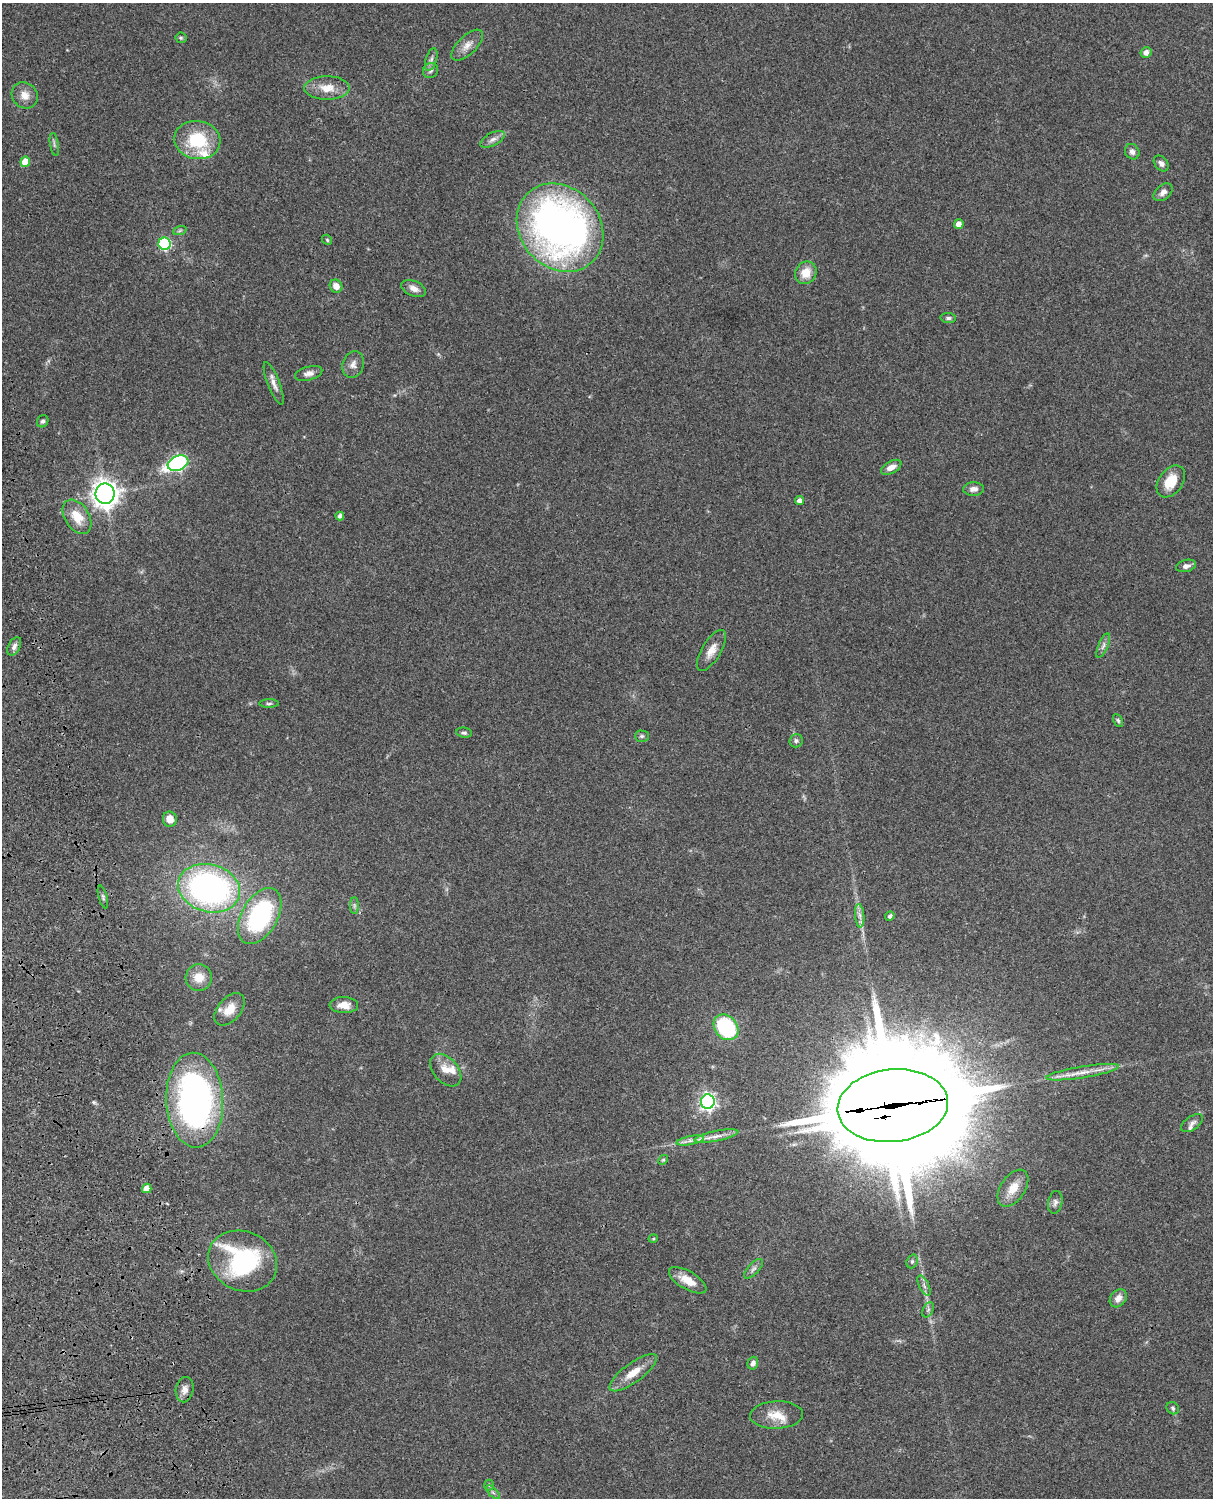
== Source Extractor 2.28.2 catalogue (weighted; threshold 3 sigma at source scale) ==
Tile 7 of 4 x 3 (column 3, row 2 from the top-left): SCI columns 2545-3755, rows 1771-3266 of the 5086 x 4924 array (HDU 1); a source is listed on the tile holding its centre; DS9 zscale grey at full resolution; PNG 1215 x 1500 px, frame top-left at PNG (2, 3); each listed source drawn as its Kron ellipse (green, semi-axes under 4 px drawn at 4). Shown black and unused: <1% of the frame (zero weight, under 3 of 4 exposures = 6% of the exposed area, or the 3 px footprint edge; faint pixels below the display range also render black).
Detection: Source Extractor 2.28.2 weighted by HDU 2 'WHT'; one run over the whole footprint, this tile lists its part. Background 0.0966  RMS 0.0063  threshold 0.0284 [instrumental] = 3 sigma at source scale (4.5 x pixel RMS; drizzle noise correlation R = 1.50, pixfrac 1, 0.05/0.05 arcsec/px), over >= 5 px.
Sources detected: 88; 6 inside a brighter listed object's ellipse — not listed separately; the other 82 listed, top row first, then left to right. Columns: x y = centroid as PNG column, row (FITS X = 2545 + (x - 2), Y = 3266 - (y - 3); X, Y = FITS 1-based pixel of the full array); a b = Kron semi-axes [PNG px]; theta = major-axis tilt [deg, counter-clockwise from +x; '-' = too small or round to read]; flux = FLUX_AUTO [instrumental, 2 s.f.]
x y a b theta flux
181 38 5 5 - 0.89
467 45 20 9 44 5.8
1146 52 5 5 - 3.6
431 59 11 5 73 2.3
430 70 8 7 - 2.1
327 88 23 11 0 9.8
25 95 14 12 -44 6.1
493 139 13 6 27 3.1
197 140 23 19 -9 32
54 144 12 3 -81 1.4
1132 152 8 7 - 2.4
25 162 5 5 - 13
1161 163 9 6 -50 2.2
1163 192 11 7 41 3.3
959 224 5 5 - 4.1
560 228 47 40 -48 310
180 230 7 4 20 1
327 240 5 4 - 0.76
165 244 6 6 - 72
806 273 11 10 - 8.8
336 286 7 6 - 5
414 289 13 7 -23 4
948 318 7 5 -6 1.5
353 365 13 10 72 4
309 373 14 6 15 3.4
274 383 22 6 -69 4.1
43 421 6 5 - 1.5
178 463 11 7 22 120
891 467 11 6 28 4.4
1171 481 18 12 54 14
974 489 10 6 1 3.3
105 494 10 9 - 590
799 501 4 4 - 3
340 516 4 4 - 2.3
77 517 19 12 -57 12
1186 566 10 6 14 2.9
14 646 10 6 62 2.4
1103 646 13 4 66 2.2
711 650 23 9 59 6.9
269 704 10 4 1 1.2
1118 720 7 4 -63 1
464 733 7 5 -9 1.4
642 736 7 5 0 1.2
796 741 7 6 - 1.4
170 819 7 7 - 6.8
209 888 31 23 -15 190
103 897 12 3 -74 1.3
354 905 8 4 -90 1.3
260 916 30 18 60 77
860 916 12 4 -85 2.7
890 916 5 4 - 1.3
199 977 13 13 - 8.9
344 1005 14 8 -2 6.4
229 1009 19 11 49 8.2
726 1027 14 11 -50 54
446 1070 19 12 -48 6.9
1082 1072 37 5 9 8.2
195 1100 47 28 -87 210
708 1101 7 6 - 200
893 1106 55 36 6 24000
1192 1123 12 6 35 2.4
716 1136 22 5 12 5.2
690 1140 14 4 10 3.4
663 1160 5 4 - 0.76
147 1188 5 4 - 6.9
1013 1188 20 12 56 9.8
1055 1202 11 7 79 2.4
653 1239 5 3 - 0.6
243 1261 35 29 -24 76
912 1261 7 5 69 1.4
753 1269 12 5 46 2.2
688 1280 21 9 -30 9.5
924 1286 11 5 -64 2.3
1118 1298 10 7 50 4.2
928 1310 8 5 64 1.4
753 1363 6 5 - 2.2
633 1373 29 9 36 10
185 1390 13 9 79 4.1
1173 1408 7 5 -41 1.2
777 1415 26 13 3 11
489 1485 5 5 - 0.99
493 1492 9 3 -45 1.2
Overlapping masked pixels (flux is a lower limit): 2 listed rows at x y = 195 1100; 893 1106